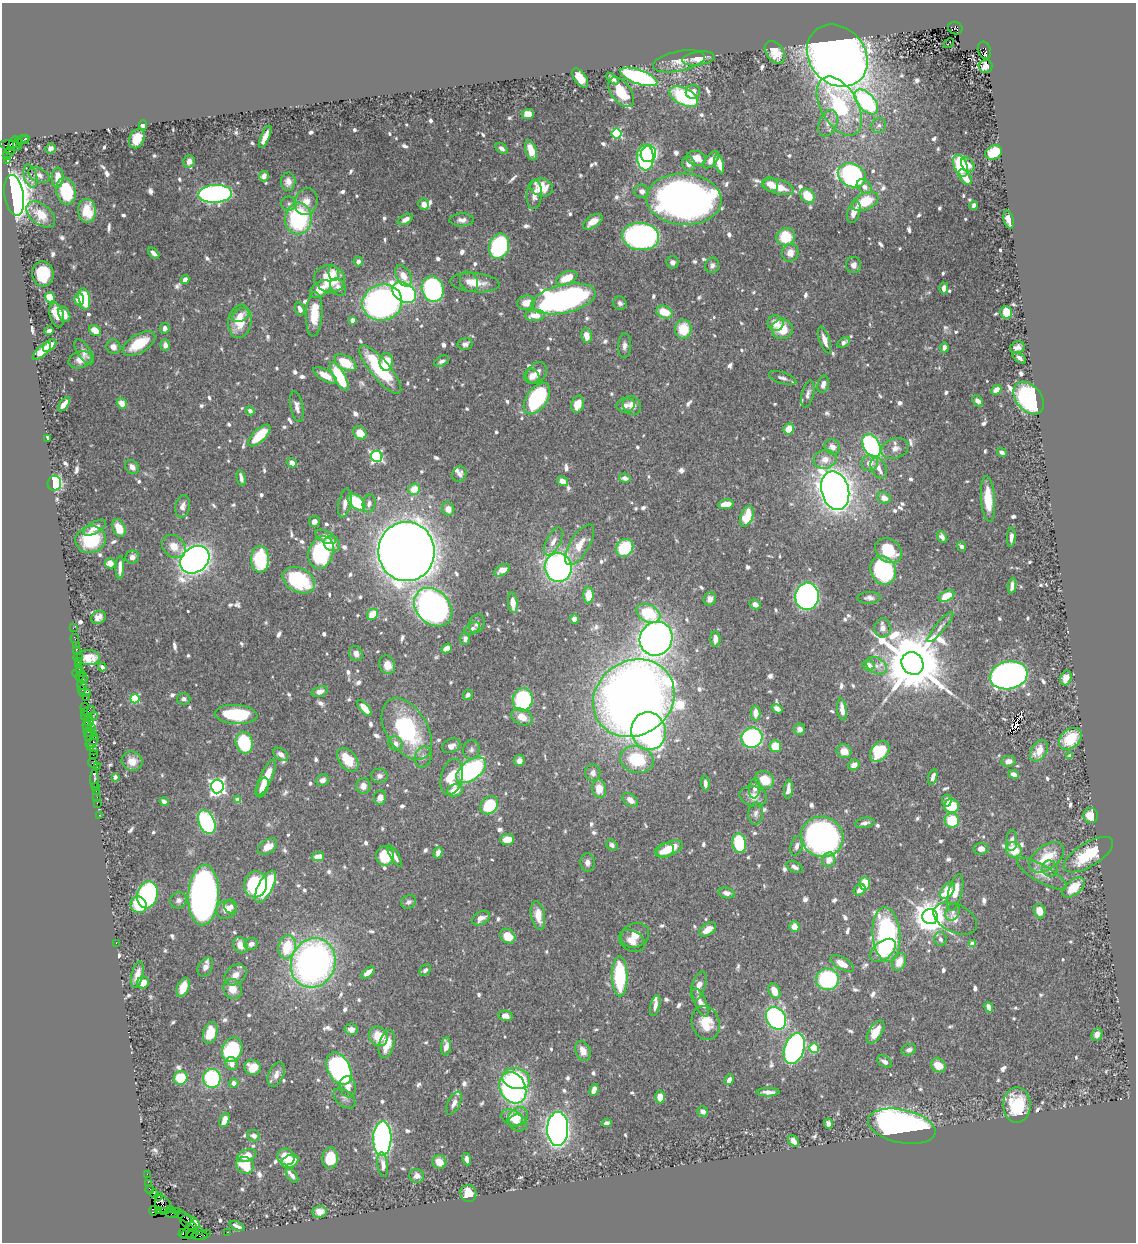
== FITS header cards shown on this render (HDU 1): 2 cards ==
NAXIS1  =                 1134
NAXIS2  =                 1240

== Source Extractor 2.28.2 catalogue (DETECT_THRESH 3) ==
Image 1134 x 1240 px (HDU 1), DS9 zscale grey, 1 PNG px = 1 image px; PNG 1138 x 1244 px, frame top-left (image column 1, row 1240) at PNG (2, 3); each listed source drawn as its Kron ellipse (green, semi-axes under 4 px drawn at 4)
Background 0.617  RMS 0.0089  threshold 0.0267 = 3 sigma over >= 5 px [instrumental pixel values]
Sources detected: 907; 1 with non-positive FLUX_AUTO (blend fragments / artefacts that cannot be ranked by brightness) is neither listed nor drawn; of the other 906, the 500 brightest by FLUX_AUTO listed and drawn (406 fainter detections omitted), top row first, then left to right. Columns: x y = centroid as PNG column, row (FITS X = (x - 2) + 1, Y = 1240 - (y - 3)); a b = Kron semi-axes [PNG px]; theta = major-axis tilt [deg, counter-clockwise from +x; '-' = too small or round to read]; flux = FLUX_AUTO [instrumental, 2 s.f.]
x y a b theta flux
955 28 7 6 - 450
949 43 5 2 - 3.8
984 50 9 6 -72 500
775 52 13 8 -54 11
837 56 33 28 -49 910
698 58 16 6 8 7.9
679 61 26 10 11 7.8
985 66 7 6 - 4.7
639 77 19 7 -20 130
580 78 11 6 -55 12
613 79 7 4 -37 2.4
621 92 17 9 -54 17
693 92 7 6 - 5.6
684 96 15 8 -27 60
866 102 15 8 -47 100
839 106 32 18 -60 59
528 114 6 5 - 9.6
828 123 14 9 67 5
143 125 4 4 - 4
879 125 8 7 - 2.2
617 133 5 5 - 61
265 137 12 4 66 5.3
25 138 3 3 - 100
137 139 10 7 66 10
22 140 7 4 -3 190
13 143 7 4 64 310
18 143 5 3 - 68
11 146 11 5 -9 370
501 148 7 4 -40 2.3
51 149 5 5 - 2.3
531 150 10 5 -71 11
10 151 5 3 - 170
994 152 9 7 30 20
648 154 8 7 - 75
6 156 3 2 - 20
645 157 13 8 -88 130
696 158 10 7 -14 7.9
711 160 10 5 48 4.6
7 161 3 3 - 60
189 161 6 5 - 3.1
688 164 7 6 - 4.1
719 164 10 4 -75 7.5
968 165 8 6 -52 4.3
960 166 11 6 -67 37
39 175 11 7 -26 3
852 175 14 11 -25 140
31 176 12 6 -76 3
264 176 5 4 - 3.6
965 177 9 5 -53 6.6
58 178 10 6 87 6.1
288 182 9 7 89 4
771 185 8 6 -49 5.7
542 187 11 8 -15 15
778 187 16 7 -15 12
864 187 8 6 -42 4.2
66 191 13 9 -75 38
642 191 7 6 - 3.6
215 194 17 9 3 180
14 195 20 9 -81 620
534 195 14 7 86 4.6
808 196 8 6 -46 14
684 199 37 25 -3 440
865 201 14 8 24 24
306 202 14 11 72 6.5
289 204 8 7 - 2.3
424 204 6 5 - 4
974 205 4 3 - 2.6
87 211 12 9 -84 12
854 212 11 6 73 6.6
41 215 17 10 -40 10
298 219 16 13 88 68
405 219 8 4 28 3.5
462 220 12 6 1 3.3
1009 220 9 5 -75 6
593 222 11 6 34 7.5
641 236 18 13 -6 190
786 237 9 8 - 23
499 246 13 9 71 76
154 253 7 4 -44 3.1
790 253 9 8 - 6.4
358 261 5 4 - 2.7
673 262 6 6 - 2.5
712 265 8 7 - 2.4
854 265 8 7 - 3.2
333 273 8 5 -82 2.8
43 274 12 10 -84 22
403 276 12 7 -62 7.2
567 278 11 6 24 14
185 279 4 4 - 3.1
330 279 15 13 -15 23
469 282 10 8 -57 4.3
475 283 24 9 -5 9.5
338 287 9 7 -52 4.3
944 288 5 4 - 4.5
320 289 12 7 34 11
433 289 13 10 -75 130
404 293 13 9 -34 220
50 297 5 4 - 22
79 299 6 5 - 7
84 299 11 5 -79 37
564 299 33 14 13 240
382 303 20 18 19 270
526 303 9 7 14 8.1
620 303 7 6 - 2.3
300 309 7 4 -72 2.9
664 312 8 6 -21 13
1006 313 6 5 - 16
64 314 8 5 -65 3.9
314 314 22 8 87 17
57 315 13 7 -74 12
241 315 9 6 28 4.6
535 315 10 5 4 8.7
352 320 4 4 - 2.9
240 321 17 11 82 15
775 323 8 8 - 7.8
165 328 5 5 - 3.2
683 329 9 8 - 18
782 329 10 10 - 15
95 330 6 5 - 6.6
49 331 4 4 - 2.6
586 336 7 5 -80 6.3
825 340 14 5 -72 5.9
844 342 7 4 33 2.2
139 343 18 9 31 23
465 344 7 5 13 2.7
50 345 8 5 43 7.5
165 345 6 4 87 3.3
625 346 12 6 88 2.7
113 347 7 7 - 4
1017 347 7 6 - 3.6
944 348 5 4 - 2.5
42 351 11 5 42 10
84 352 14 6 -55 4.3
1019 358 7 4 -36 2.4
80 360 12 8 19 5.6
442 361 8 5 29 2.3
386 362 9 6 88 15
345 363 12 7 -31 19
380 370 30 9 -50 52
537 373 12 9 52 6
325 375 13 5 -30 8.1
339 376 16 5 -61 40
532 376 8 7 - 4.4
783 378 14 5 -19 3.1
823 384 9 5 76 3.8
996 390 5 4 - 7
808 394 14 6 75 2.9
537 398 18 10 55 85
1029 398 18 12 -51 190
978 401 6 4 -44 3.1
122 403 6 4 -55 8.6
64 404 8 4 52 7.5
578 404 9 6 73 8.9
626 405 9 7 10 3.7
632 405 10 8 -57 5.9
297 407 15 6 -79 3.9
250 411 5 4 - 2.4
789 429 5 5 - 10
360 433 7 6 - 11
259 435 14 6 44 21
47 438 4 3 - 2.3
871 446 12 8 -64 130
832 447 8 7 - 4.8
895 448 14 10 19 5.1
1002 452 5 4 - 2.9
377 456 6 5 - 120
825 459 11 9 13 6.7
292 463 5 4 - 8.5
870 463 8 7 - 6.2
132 467 8 6 -47 3.7
879 468 11 7 -62 4
459 474 8 7 - 3
241 478 8 3 -77 2.9
625 478 6 4 -12 3.5
562 481 6 4 -31 5.9
54 483 7 7 - 58
414 489 6 5 - 9.8
835 491 20 13 -76 800
884 498 7 5 -21 6.1
988 499 23 7 -86 17
356 502 10 6 -42 29
345 503 14 6 77 5.3
369 503 9 6 79 3.3
726 504 8 5 9 9.2
182 506 11 7 79 3.9
448 509 7 6 - 5.4
747 516 11 6 67 21
314 522 5 5 - 2.4
95 528 13 5 29 5.6
119 528 9 6 -67 11
325 537 11 6 -27 4.7
942 537 6 4 -56 3
1011 537 10 4 87 3
91 539 15 13 18 36
553 542 15 7 63 5
332 544 8 7 - 6.6
580 545 23 9 59 10
174 546 13 10 -42 8.6
962 546 5 4 - 2.5
625 548 9 8 - 33
888 551 14 11 -40 21
321 552 17 12 73 79
406 552 29 28 - 1700
132 557 7 6 - 2.8
260 559 13 9 -89 38
195 560 16 12 38 660
110 563 5 5 - 7.4
558 567 14 13 - 210
120 568 11 4 87 4.8
502 570 9 5 32 6.1
883 570 14 12 -64 68
299 580 17 12 -28 43
1012 586 8 4 85 3.5
588 595 8 5 90 12
807 596 13 12 - 260
946 596 8 5 26 15
869 598 11 6 0 2.8
710 599 7 6 - 4.5
513 603 10 4 -84 7.4
755 604 6 4 -27 3.4
433 607 21 16 -46 350
648 613 13 8 -27 31
372 614 6 5 - 13
98 617 7 6 - 3.6
574 619 4 4 - 3.9
477 624 10 7 65 2.5
940 627 19 5 50 3.3
73 628 3 2 - 8.8
882 628 9 8 - 3.7
472 629 9 5 33 2.3
75 639 4 2 - 24
465 639 6 5 - 2.5
656 639 17 16 - 430
715 639 8 5 -88 5.7
76 645 2 2 - 9.3
447 648 5 4 - 5
76 650 3 3 - 71
356 654 8 6 -59 3.2
78 658 5 2 - 24
88 658 11 7 -2 8.6
78 662 3 2 - 34
912 663 12 10 -52 7000
78 665 3 2 - 59
387 665 9 7 -67 6.9
869 665 6 5 - 6.4
877 666 11 7 -30 4.6
102 667 4 3 - 2.3
79 669 3 2 - 41
79 673 6 3 1 49
1009 675 19 13 11 400
80 676 5 2 - 59
83 678 6 3 88 76
1066 678 7 5 70 4.9
82 685 5 3 - 61
82 690 3 2 - 44
320 692 8 5 19 3.9
85 693 6 2 0 78
468 695 5 4 - 2.6
86 698 2 2 - 22
634 698 42 37 35 860
135 699 5 4 - 42
184 699 7 5 -4 2.3
523 700 12 10 80 74
84 707 4 3 - 75
365 708 10 4 -51 9.4
777 709 6 4 -34 2.8
842 710 11 4 -82 6.2
88 711 7 4 27 140
755 713 7 5 -89 6.2
93 715 2 2 - 13
236 715 21 9 -4 44
85 716 4 2 - 64
89 717 3 2 - 39
522 717 11 8 -25 8.2
89 722 5 3 - 150
87 726 5 3 - 110
91 727 3 2 - 38
407 729 34 20 -58 71
799 729 6 5 - 3.5
649 731 19 17 -77 200
89 732 6 2 -14 92
88 736 6 3 -79 70
94 736 3 3 - 31
752 738 10 10 - 98
1070 739 13 9 40 20
92 742 7 4 40 210
244 743 11 8 -78 44
396 744 8 7 - 3.6
451 746 9 6 25 3.8
775 746 6 5 - 15
91 748 4 2 - 41
471 750 10 8 82 2.5
94 751 3 2 - 32
844 751 7 7 - 7.8
880 751 11 8 51 34
1039 751 11 7 56 10
281 754 8 5 -35 3.1
93 755 2 2 - 41
1070 756 4 4 - 2.6
423 757 10 8 73 3.1
348 760 13 8 -50 17
637 760 17 13 -14 31
132 761 10 9 - 5.9
519 761 5 5 - 4.4
1008 761 7 5 8 3.6
93 763 5 3 - 53
854 765 6 5 - 4.9
97 767 3 2 - 46
471 770 17 9 37 99
593 773 8 7 - 3
1014 774 6 4 -24 3.9
379 776 8 7 - 2.7
115 777 4 4 - 2.4
266 777 19 6 66 16
452 777 18 11 75 19
933 777 8 4 73 2.7
94 779 9 3 -89 120
323 780 7 5 26 3.1
764 780 10 8 -30 13
705 784 7 4 -86 2.9
95 786 3 3 - 65
363 786 8 7 - 4.6
217 787 7 6 - 230
262 787 10 6 67 8.1
755 788 10 5 83 2.7
599 789 9 7 -82 7.8
788 789 9 4 85 4.1
455 790 8 6 21 10
96 791 2 2 - 31
753 796 14 10 -14 5.7
97 797 2 2 - 22
380 798 7 6 - 4.8
238 800 4 4 - 8.7
630 800 8 6 -39 4.3
947 800 6 5 - 3.4
164 801 5 3 - 2.5
97 803 2 2 - 25
489 805 10 8 48 31
951 806 7 6 - 23
756 813 11 7 86 2.7
99 815 2 2 - 14
1091 815 7 7 - 11
952 820 7 7 - 28
207 822 12 8 -67 100
865 823 10 5 11 2.6
822 837 21 20 - 320
507 840 7 5 9 9.1
1012 841 10 5 86 3.4
739 843 10 6 -81 36
612 845 6 5 - 2.7
797 846 10 6 73 2.5
268 847 10 7 34 7
669 849 14 6 23 13
981 849 7 6 - 3.8
1014 850 8 7 - 13
664 851 10 7 19 7.8
438 853 6 4 72 3.5
1088 855 28 12 31 28
385 856 9 9 - 26
395 856 12 4 -60 3.6
318 857 6 4 13 8.4
1047 857 20 11 37 21
829 860 7 6 - 6.1
587 862 9 7 -86 3.5
795 867 8 5 -25 3.1
1050 868 8 7 - 2.6
1042 874 28 8 -30 7.3
865 883 6 5 - 12
255 884 13 11 76 72
265 887 18 7 62 40
1074 887 13 7 40 12
860 890 6 5 - 4.8
947 891 9 5 50 21
955 892 19 7 76 8.3
727 893 8 5 -11 3
147 895 14 10 76 100
203 895 30 15 87 410
178 900 8 8 - 2.8
409 902 8 6 28 2.2
139 905 8 8 - 24
231 906 7 6 - 2.4
226 910 10 9 - 6.8
1040 911 7 5 -71 7.6
953 912 9 6 60 2.3
538 915 14 7 -80 9.8
930 917 8 7 - 1400
481 918 9 6 33 5.6
955 918 23 14 -25 8.4
794 927 5 5 - 7.8
708 929 9 5 34 6.6
635 935 14 12 23 6.8
886 935 27 14 -85 120
508 936 8 6 -42 14
940 939 7 6 - 2.5
632 941 14 10 -30 6.2
116 943 2 2 - 6.5
251 944 7 5 19 3.6
972 944 4 4 - 8
240 945 8 6 -60 6.4
287 947 12 8 77 23
883 950 15 8 38 17
899 962 9 6 66 9.5
313 963 25 22 69 270
842 964 13 6 -29 7.5
205 967 10 7 60 3.3
425 970 6 4 45 2.3
368 973 8 4 39 5
137 974 13 6 77 5.3
235 975 12 9 39 5.1
620 976 20 7 -89 51
827 979 11 11 - 62
143 983 6 6 - 6
699 986 15 6 72 5.3
183 987 10 6 68 9.1
233 989 10 9 - 7.1
774 991 8 5 -64 10
700 1002 15 5 -66 4.9
655 1005 11 4 76 3.2
989 1007 5 4 - 4
505 1016 7 5 -12 4.9
776 1018 12 9 -56 120
706 1023 17 14 -73 16
351 1029 6 5 - 3.6
876 1032 13 6 58 13
210 1033 11 7 75 22
1097 1034 6 5 - 3.4
378 1036 10 9 - 11
387 1044 14 7 75 10
446 1046 9 5 86 5.1
794 1048 16 10 71 180
814 1048 5 4 - 31
232 1050 13 9 65 59
909 1050 7 5 21 2.3
583 1051 10 7 -70 5.1
885 1062 8 5 -33 3.3
232 1063 7 5 -60 5.3
938 1065 8 6 -39 9.7
253 1067 8 7 - 12
339 1069 17 11 -63 220
276 1074 13 7 66 4.4
181 1078 7 6 - 21
212 1078 9 9 - 61
516 1079 14 10 -14 44
729 1080 6 4 62 3.1
234 1083 5 4 - 3.1
348 1087 10 8 -77 5.3
513 1088 16 12 -64 170
594 1090 6 4 66 4.6
768 1092 11 4 0 3.9
660 1097 6 5 - 6.3
344 1098 12 8 -41 2.9
454 1103 12 6 63 3.8
1017 1105 17 13 90 26
703 1111 5 5 - 2.6
518 1117 11 8 43 9.5
512 1118 11 7 -23 8.9
225 1120 7 4 69 6.3
518 1123 9 8 - 3.5
607 1123 5 4 - 2.5
828 1123 5 4 - 2.6
902 1126 34 16 -12 280
558 1129 17 10 88 540
254 1136 6 5 - 2.9
382 1138 17 9 89 200
793 1141 6 4 -50 4.6
247 1155 10 6 22 7.9
286 1157 9 8 - 9.1
330 1158 11 7 86 16
467 1159 6 4 -78 2.7
290 1161 9 6 23 16
439 1162 7 7 - 6.6
245 1165 9 8 - 17
383 1165 12 5 -83 4
147 1174 2 2 - 14
292 1176 8 5 -52 2.9
417 1176 7 7 - 3.8
149 1184 2 2 - 12
150 1190 4 2 - 39
468 1193 8 8 - 10
154 1194 4 3 - 100
159 1196 4 2 - 25
163 1204 10 7 -56 860
170 1209 3 3 - 54
153 1211 5 4 - 93
159 1211 3 3 - 180
177 1211 3 2 - 49
164 1212 3 2 - 21
319 1212 7 6 - 5.5
171 1213 7 3 -9 64
184 1217 9 2 -36 48
190 1223 10 7 -25 250
237 1226 8 3 -25 2.4
192 1227 4 3 - 340
198 1230 3 3 - 310
188 1232 8 5 44 260
227 1232 2 2 - 15
183 1233 4 3 - 120
206 1233 3 2 - 38
192 1235 5 3 - 42
200 1236 8 3 -1 100
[406 fainter detections neither listed nor drawn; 1 non-positive-flux detection neither listed nor drawn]